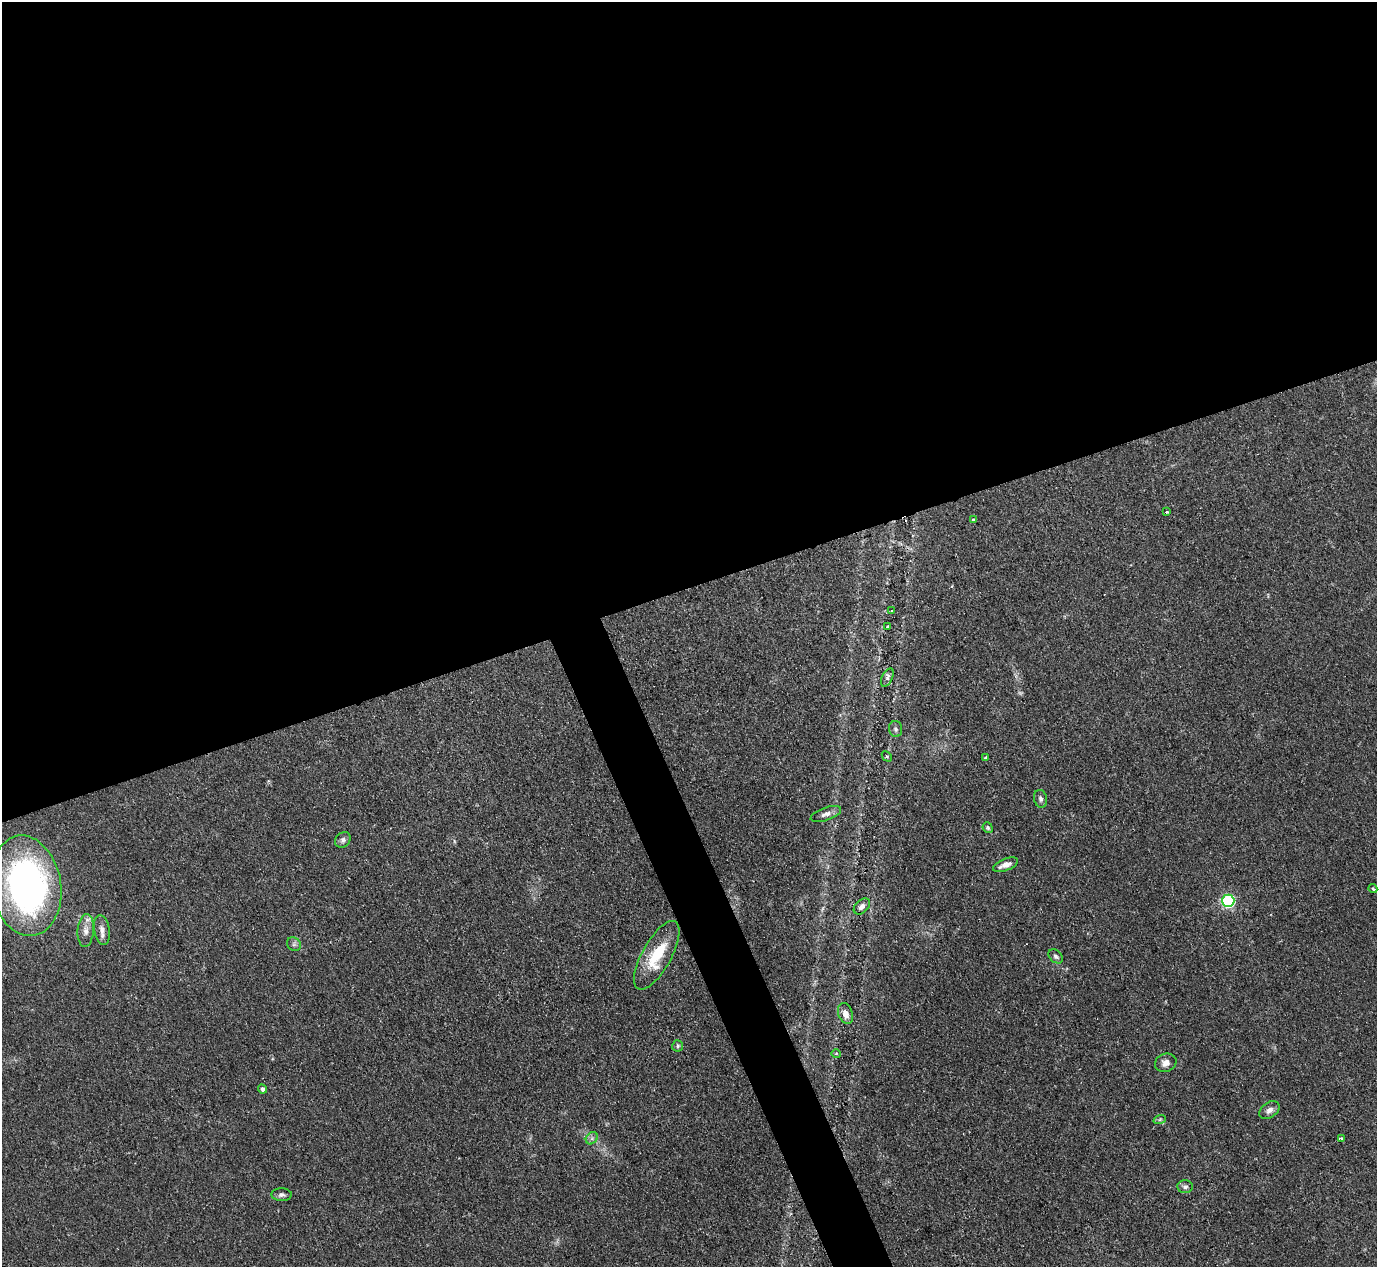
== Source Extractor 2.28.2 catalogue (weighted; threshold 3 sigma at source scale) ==
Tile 2 of 4 x 4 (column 2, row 1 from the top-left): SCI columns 1376-2750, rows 3947-5211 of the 5506 x 5493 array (HDU 1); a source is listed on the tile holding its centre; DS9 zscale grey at full resolution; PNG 1379 x 1269 px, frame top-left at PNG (2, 2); each listed source drawn as its Kron ellipse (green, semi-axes under 4 px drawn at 4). Shown black and unused: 49% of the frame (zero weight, under 2 of 3 exposures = <1% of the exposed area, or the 3 px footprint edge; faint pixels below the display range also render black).
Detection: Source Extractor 2.28.2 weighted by HDU 2 'WHT'; one run over the whole footprint, this tile lists its part. Background 0.0744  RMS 0.0056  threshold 0.025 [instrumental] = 3 sigma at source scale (4.5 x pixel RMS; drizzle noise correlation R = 1.50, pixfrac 1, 0.05/0.05 arcsec/px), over >= 5 px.
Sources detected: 34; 1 too faint to see at this stretch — neither listed nor drawn; the other 33 listed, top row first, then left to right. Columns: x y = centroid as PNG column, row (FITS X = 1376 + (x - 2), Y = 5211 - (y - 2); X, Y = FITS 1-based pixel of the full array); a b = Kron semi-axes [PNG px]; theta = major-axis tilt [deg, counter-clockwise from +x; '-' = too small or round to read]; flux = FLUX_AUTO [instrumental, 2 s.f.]
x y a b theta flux
1167 512 3 3 - 0.65
973 519 3 3 - 1.1
892 611 3 3 - 1.1
888 626 3 3 - 0.89
887 677 10 5 62 1.9
895 729 8 6 -86 1.6
887 756 6 3 -46 0.7
986 757 3 3 - 0.74
1040 799 9 6 -76 1.6
826 814 16 6 19 3
988 828 5 5 - 0.94
343 840 8 7 - 1.8
1005 865 13 6 21 3.8
26 886 50 35 -81 180
1373 888 5 3 - 0.83
1228 901 6 6 - 79
862 906 9 6 44 2.6
102 930 15 7 -80 3.5
86 931 16 8 85 4.5
294 944 7 6 - 1.5
657 955 38 14 61 23
1056 956 8 6 -42 1.6
845 1013 11 7 -71 5
678 1046 5 5 - 1
836 1053 5 3 - 0.54
1166 1063 11 9 23 3.5
262 1089 5 4 - 1.9
1269 1110 11 7 36 2.9
1160 1119 6 4 19 0.87
592 1138 7 5 46 1.4
1341 1139 4 3 - 6
1185 1187 7 6 - 1.8
282 1195 10 6 -1 2